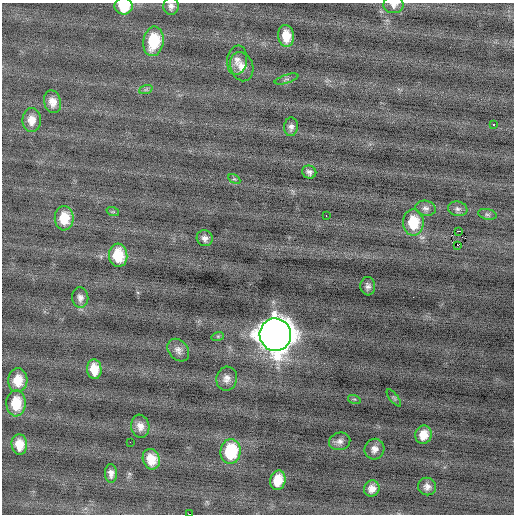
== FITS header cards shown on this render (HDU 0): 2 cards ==
NAXIS1  =                  512 / Axis length
NAXIS2  =                  512 / Axis length

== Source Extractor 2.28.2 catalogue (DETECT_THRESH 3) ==
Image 512 x 512 px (HDU 0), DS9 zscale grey, 1 PNG px = 1 image px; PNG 516 x 516 px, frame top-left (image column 1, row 512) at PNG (2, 3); each listed source drawn as its Kron ellipse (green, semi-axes under 4 px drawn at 4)
Background -0.157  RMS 0.78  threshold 2.34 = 3 sigma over >= 5 px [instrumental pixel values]
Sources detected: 50; all 50 listed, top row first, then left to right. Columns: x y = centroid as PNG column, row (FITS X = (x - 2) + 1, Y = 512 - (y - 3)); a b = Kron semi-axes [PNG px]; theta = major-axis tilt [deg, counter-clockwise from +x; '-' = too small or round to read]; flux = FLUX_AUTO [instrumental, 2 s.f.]
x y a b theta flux
394 5 10 8 0 280
124 6 9 8 - 1700
171 6 9 7 86 220
286 36 11 8 -84 940
153 41 15 10 81 2100
237 60 15 10 82 370
242 67 15 11 -71 550
286 79 12 3 17 100
146 89 7 4 20 110
53 102 11 8 -76 470
32 120 12 9 -90 550
494 124 3 3 - 360
291 127 9 7 84 230
309 172 7 6 - 200
234 179 6 4 -30 88
426 208 10 7 -10 210
458 209 10 7 -9 170
113 212 6 4 -18 61
487 214 9 5 -13 130
326 216 2 2 - 150
64 218 12 9 -90 1100
413 222 13 10 -88 1600
458 231 3 2 - 28000
205 238 8 7 - 250
458 245 3 2 - 730
118 255 11 9 -85 1600
368 286 9 7 -86 210
80 298 10 8 -83 270
275 335 16 15 - 120000
218 336 6 4 18 70
178 350 12 9 -49 300
94 369 10 7 -86 860
227 379 12 10 78 360
18 380 12 9 87 950
394 398 10 4 -52 99
354 399 6 4 -17 82
16 403 13 9 -88 1500
140 426 11 9 -80 420
423 435 9 8 - 670
340 441 11 9 14 260
130 442 2 2 - 78
19 444 10 8 -86 750
374 449 10 9 - 340
230 451 12 10 84 2900
151 459 10 8 -70 830
111 473 9 6 -87 270
278 480 10 7 76 1000
427 487 9 8 - 270
372 489 8 7 - 380
189 514 4 2 - 360
At the frame edge (FLAGS 8, measured only in part): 4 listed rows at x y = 394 5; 124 6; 171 6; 189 514